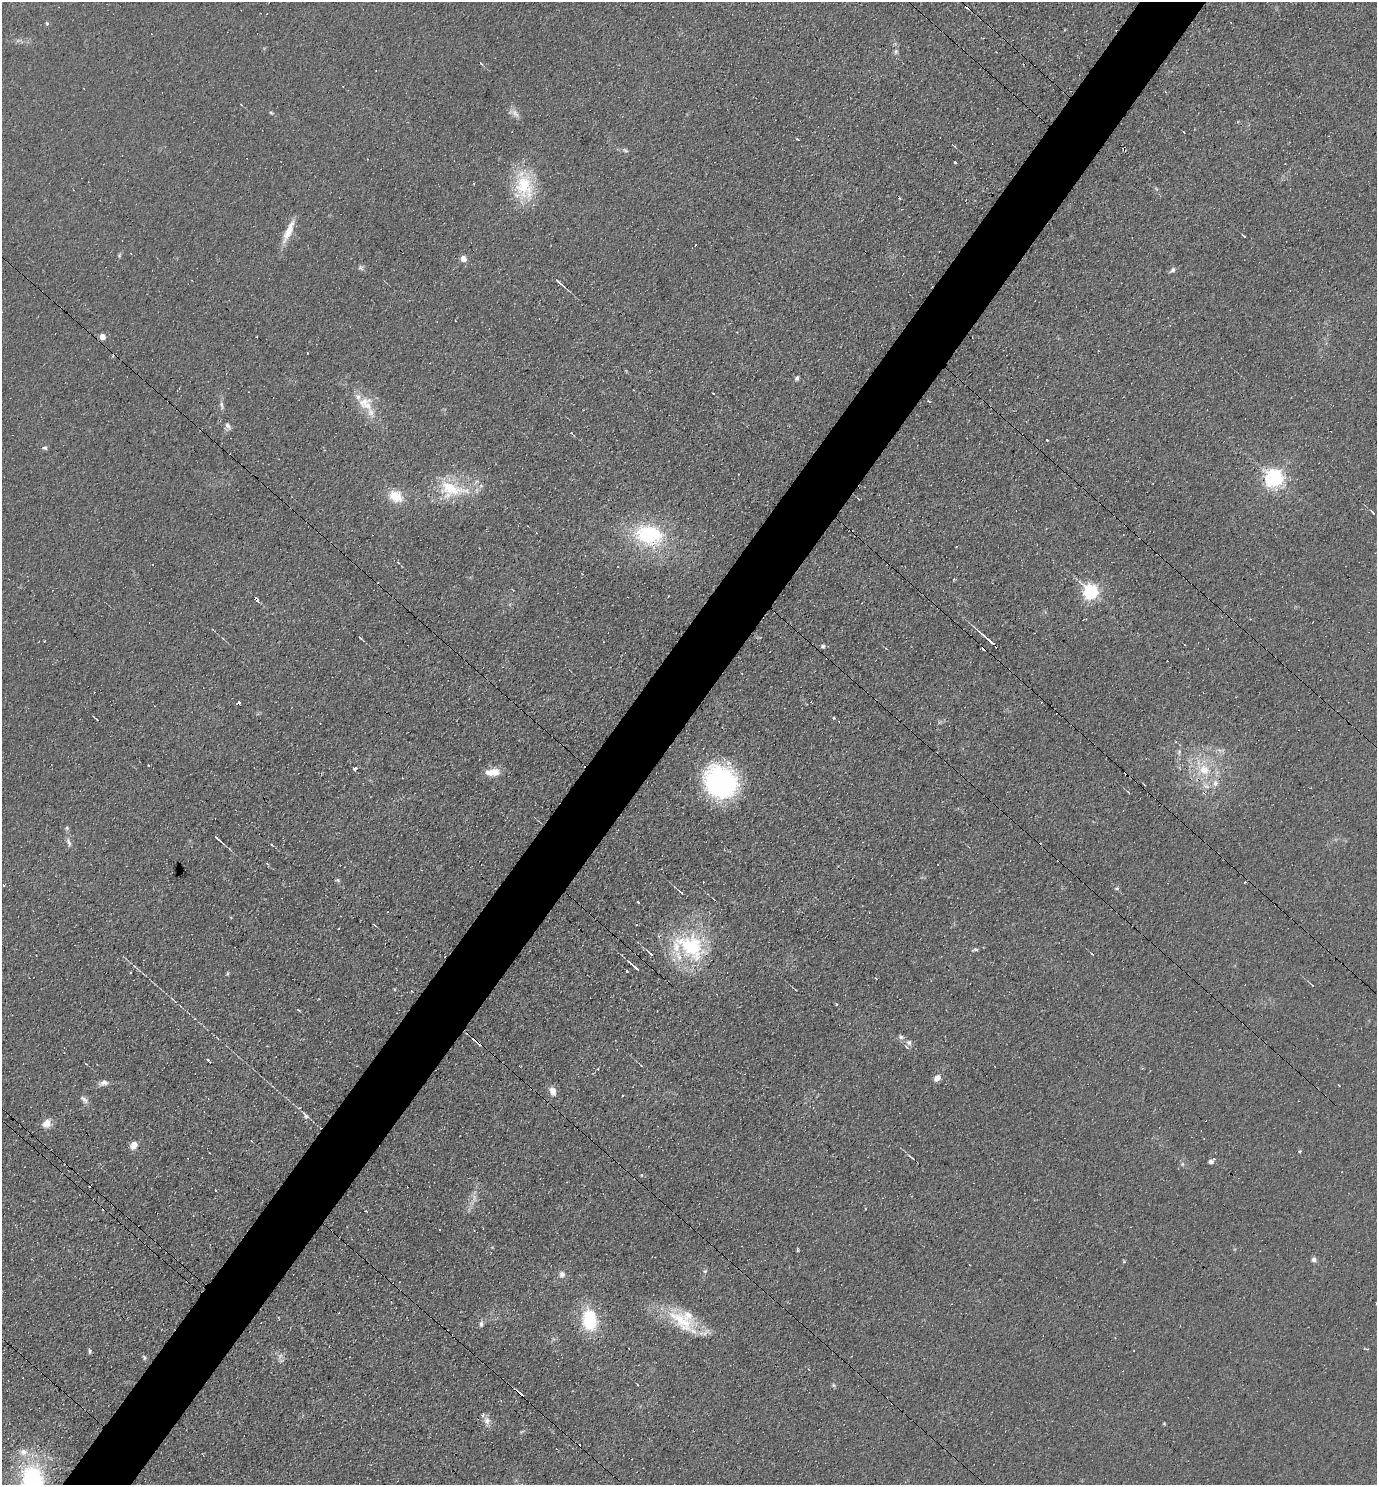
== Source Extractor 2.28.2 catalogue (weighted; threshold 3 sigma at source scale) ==
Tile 7 of 4 x 4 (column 3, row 2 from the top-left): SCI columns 2899-4273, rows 2968-4450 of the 5940 x 5934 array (HDU 1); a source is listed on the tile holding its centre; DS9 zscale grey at full resolution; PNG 1379 x 1487 px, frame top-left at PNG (2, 2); no overlay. Shown black and unused: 5% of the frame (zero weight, under 3 of 4 exposures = <1% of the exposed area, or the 3 px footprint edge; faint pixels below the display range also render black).
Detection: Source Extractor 2.28.2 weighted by HDU 2 'WHT'; one run over the whole footprint, this tile lists its part. Background 0.104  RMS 0.0098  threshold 0.0441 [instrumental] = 3 sigma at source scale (4.5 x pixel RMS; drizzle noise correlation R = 1.50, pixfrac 1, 0.05/0.05 arcsec/px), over >= 5 px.
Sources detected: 137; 1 too faint to see at this stretch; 22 cosmic-ray / hot-pixel residue — not listed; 8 inside a brighter listed object's ellipse — not listed separately; the other 106 listed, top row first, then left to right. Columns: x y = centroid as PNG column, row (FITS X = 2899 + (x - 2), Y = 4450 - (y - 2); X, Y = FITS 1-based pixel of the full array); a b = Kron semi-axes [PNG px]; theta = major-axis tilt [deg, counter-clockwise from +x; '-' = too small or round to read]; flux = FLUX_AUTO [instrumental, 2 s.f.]
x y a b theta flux
47 23 5 4 - 1.3
1231 23 2 2 - 0.59
18 40 7 4 19 2
896 51 6 5 - 2
481 63 4 3 - 1.4
271 113 6 4 -22 1.3
515 113 14 7 -55 5.5
1184 132 3 2 - 0.74
797 139 3 3 - 2.8
1124 149 4 3 - 4.2
625 150 8 5 -22 2.2
955 162 3 3 - 2.9
474 183 3 2 - 0.9
524 186 40 24 -80 49
288 231 35 8 66 15
1244 236 4 2 - 1.5
119 255 6 4 71 1.5
463 259 5 5 - 13
1172 270 8 5 42 3
559 282 13 3 -43 3.3
102 337 5 4 - 15
796 378 7 4 67 2.1
713 393 3 2 - 1
928 401 5 3 - 1.3
222 405 12 5 -76 3.3
367 406 17 12 -10 14
228 425 10 6 -45 3.6
571 433 4 4 - 0.85
1047 440 3 2 - 1.3
45 448 7 5 -14 1.9
1274 478 7 7 - 490
452 489 47 20 -14 48
396 496 19 14 -35 19
1373 513 4 2 - 1.7
649 535 33 23 -19 87
1091 592 6 6 - 290
257 599 6 4 -64 3.1
213 630 4 2 - 0.92
360 637 4 3 - 1.4
988 640 18 3 -41 10
44 641 3 2 - 1.3
823 646 5 5 - 1.9
811 702 3 2 - 0.53
239 703 3 3 - 22
95 718 6 2 -41 1.3
834 718 3 3 - 1.4
1221 750 12 5 -4 3.6
1179 752 7 5 69 2.5
148 765 3 2 - 1.5
355 769 4 3 - 5.9
1204 770 20 15 -33 29
492 772 18 8 5 14
720 782 37 32 -45 150
1144 784 3 2 - 0.71
1128 792 5 3 - 0.85
67 828 6 5 - 1.7
217 838 10 2 -40 4.9
69 842 11 5 -66 3.6
272 845 3 2 - 1.2
268 864 5 3 - 1
338 880 6 4 -13 1.4
1245 882 3 2 - 0.9
681 892 7 3 -40 2.1
638 902 3 2 - 1.4
374 925 4 3 - 1.3
691 946 40 29 -77 86
651 954 10 4 -44 2.7
1092 954 3 2 - 0.88
635 967 14 2 -41 6.5
627 971 3 3 - 3.2
227 973 5 4 - 1.3
796 990 3 2 - 0.75
298 1010 4 3 - 1
901 1037 8 6 -27 2.9
909 1043 8 7 - 3.3
209 1061 7 2 -56 1.2
86 1064 4 3 - 0.75
641 1065 3 2 - 0.79
937 1078 10 7 48 5.1
103 1083 12 8 19 5
553 1091 12 8 -59 6.8
623 1095 2 2 - 1.1
84 1099 14 6 -40 4.1
306 1117 8 5 -70 2.7
46 1124 11 9 43 8.7
251 1141 3 2 - 0.71
134 1145 10 7 58 7.2
1211 1162 7 5 -2 2.9
1182 1164 6 5 - 1.8
474 1197 11 6 72 5.4
366 1211 3 2 - 0.79
1314 1259 6 5 - 3.5
1124 1261 5 4 - 1
705 1271 7 4 44 1.5
562 1274 8 7 - 4.2
590 1320 26 17 -83 53
681 1321 53 19 -38 48
481 1324 8 6 86 2.7
1365 1349 8 2 -21 0.96
90 1351 7 4 -90 1.7
144 1357 7 5 -71 1.7
833 1385 6 5 - 1.6
487 1421 13 9 -78 6.6
1164 1424 5 3 - 0.87
24 1452 10 7 -23 6.8
32 1479 26 20 -82 130
Overlapping masked pixels (flux is a lower limit): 3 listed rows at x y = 1124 149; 257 599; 988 640
Isophote crosses this tile's border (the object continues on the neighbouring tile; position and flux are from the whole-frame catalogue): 1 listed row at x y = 32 1479
Unlisted compact peaks at least as high as the median listed source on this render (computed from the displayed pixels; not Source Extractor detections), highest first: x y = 976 949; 1117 888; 1299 1151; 836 1004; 360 268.